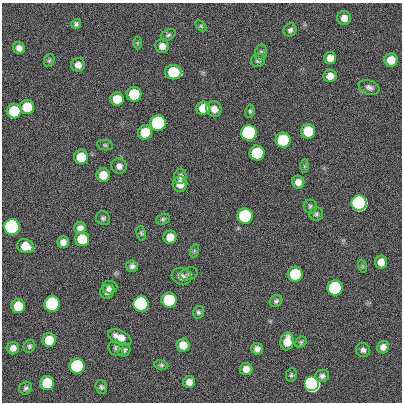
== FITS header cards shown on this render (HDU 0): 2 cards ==
NAXIS1  =                  400
NAXIS2  =                  400

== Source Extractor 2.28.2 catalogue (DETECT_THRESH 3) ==
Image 400 x 400 px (HDU 0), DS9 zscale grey, 1 PNG px = 1 image px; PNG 404 x 404 px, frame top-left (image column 1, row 400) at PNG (2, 3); each listed source drawn as its Kron ellipse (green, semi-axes under 4 px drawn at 4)
Background 0.935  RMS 33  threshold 100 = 3 sigma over >= 5 px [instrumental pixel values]
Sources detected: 89; all 89 listed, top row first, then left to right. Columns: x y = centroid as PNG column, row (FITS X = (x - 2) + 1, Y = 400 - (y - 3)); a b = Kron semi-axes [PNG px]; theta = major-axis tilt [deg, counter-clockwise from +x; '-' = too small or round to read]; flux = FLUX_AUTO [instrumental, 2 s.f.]
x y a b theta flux
344 18 7 7 - 1.6e+04
76 24 5 5 - 5.7e+03
201 26 6 4 -45 2.9e+03
290 30 7 6 - 6.6e+03
168 35 8 5 30 4.6e+03
137 43 6 4 90 3.0e+03
162 46 7 7 - 1.4e+04
19 48 6 5 - 1.2e+04
261 52 8 6 75 5.1e+03
330 58 6 6 - 1.8e+04
49 60 7 5 68 3.6e+03
258 60 7 6 - 6.4e+03
391 60 6 6 - 3.2e+04
78 65 7 7 - 1.4e+04
173 72 8 7 - 1.2e+05
330 76 6 6 - 1.8e+04
369 87 11 7 -21 9.2e+03
134 94 7 7 - 1.2e+05
117 99 7 7 - 4.6e+04
27 107 7 7 - 7.2e+04
203 108 7 6 - 3.8e+04
214 109 8 7 - 1.5e+04
14 111 7 7 - 1.2e+05
250 111 7 4 82 3.9e+03
158 123 7 7 - 1.0e+06
308 131 7 7 - 9.0e+04
145 132 7 7 - 5.0e+04
249 133 7 7 - 3.5e+06
283 140 7 7 - 2.1e+05
105 145 8 5 -10 3.8e+03
257 153 7 7 - 2.0e+05
81 157 7 7 - 5.7e+04
119 166 8 7 - 1.1e+04
304 166 6 4 89 3.3e+03
103 175 7 6 - 3.5e+04
180 176 7 6 - 7.9e+03
298 182 6 6 - 1.5e+04
180 184 7 7 - 2.3e+04
359 203 7 7 - 1.1e+07
310 206 7 6 - 4.8e+03
316 214 7 6 - 5.1e+03
245 216 7 7 - 5.4e+05
103 218 7 6 - 5.5e+03
163 219 7 5 20 4.4e+03
12 227 7 7 - 2.9e+06
80 228 6 5 - 1.2e+04
141 233 7 4 -80 3.7e+03
170 237 7 6 - 2.7e+04
82 239 7 7 - 7.8e+04
63 242 6 6 - 1.2e+04
25 246 8 7 - 3.7e+04
194 251 7 4 72 3.2e+03
381 262 6 6 - 2.0e+04
132 266 6 5 - 7.2e+03
362 266 6 4 -71 3.0e+03
189 274 9 6 19 5.0e+03
295 274 7 7 - 1.4e+05
181 276 10 8 -24 1.4e+04
110 287 7 6 - 8.1e+03
335 288 7 7 - 5.7e+05
107 292 7 6 - 9.4e+03
169 300 7 7 - 3.1e+05
276 301 6 5 - 5.4e+03
52 304 8 7 - 6.1e+05
141 304 7 7 - 2.1e+06
18 306 7 7 - 5.1e+04
198 312 6 5 - 4.6e+03
120 337 12 6 -26 2.4e+04
49 340 7 7 - 4.7e+04
287 341 9 6 82 3.4e+04
301 342 6 5 - 4.1e+03
183 345 6 6 - 2.8e+04
29 346 6 5 - 5.0e+03
383 347 6 6 - 1.2e+04
13 348 6 6 - 1.3e+04
116 348 8 7 - 6.3e+03
257 349 6 5 - 1.2e+04
124 350 7 6 - 6.1e+03
363 350 7 6 - 7.4e+03
161 365 7 4 -10 4.0e+03
77 366 7 7 - 5.2e+05
246 369 6 6 - 1.7e+04
291 375 7 5 78 4.1e+03
322 376 7 6 - 7.6e+03
189 382 6 6 - 1.5e+04
47 383 7 7 - 9.9e+04
312 384 7 7 - 5.5e+06
101 387 7 5 -72 5.1e+03
26 388 7 6 - 5.6e+03